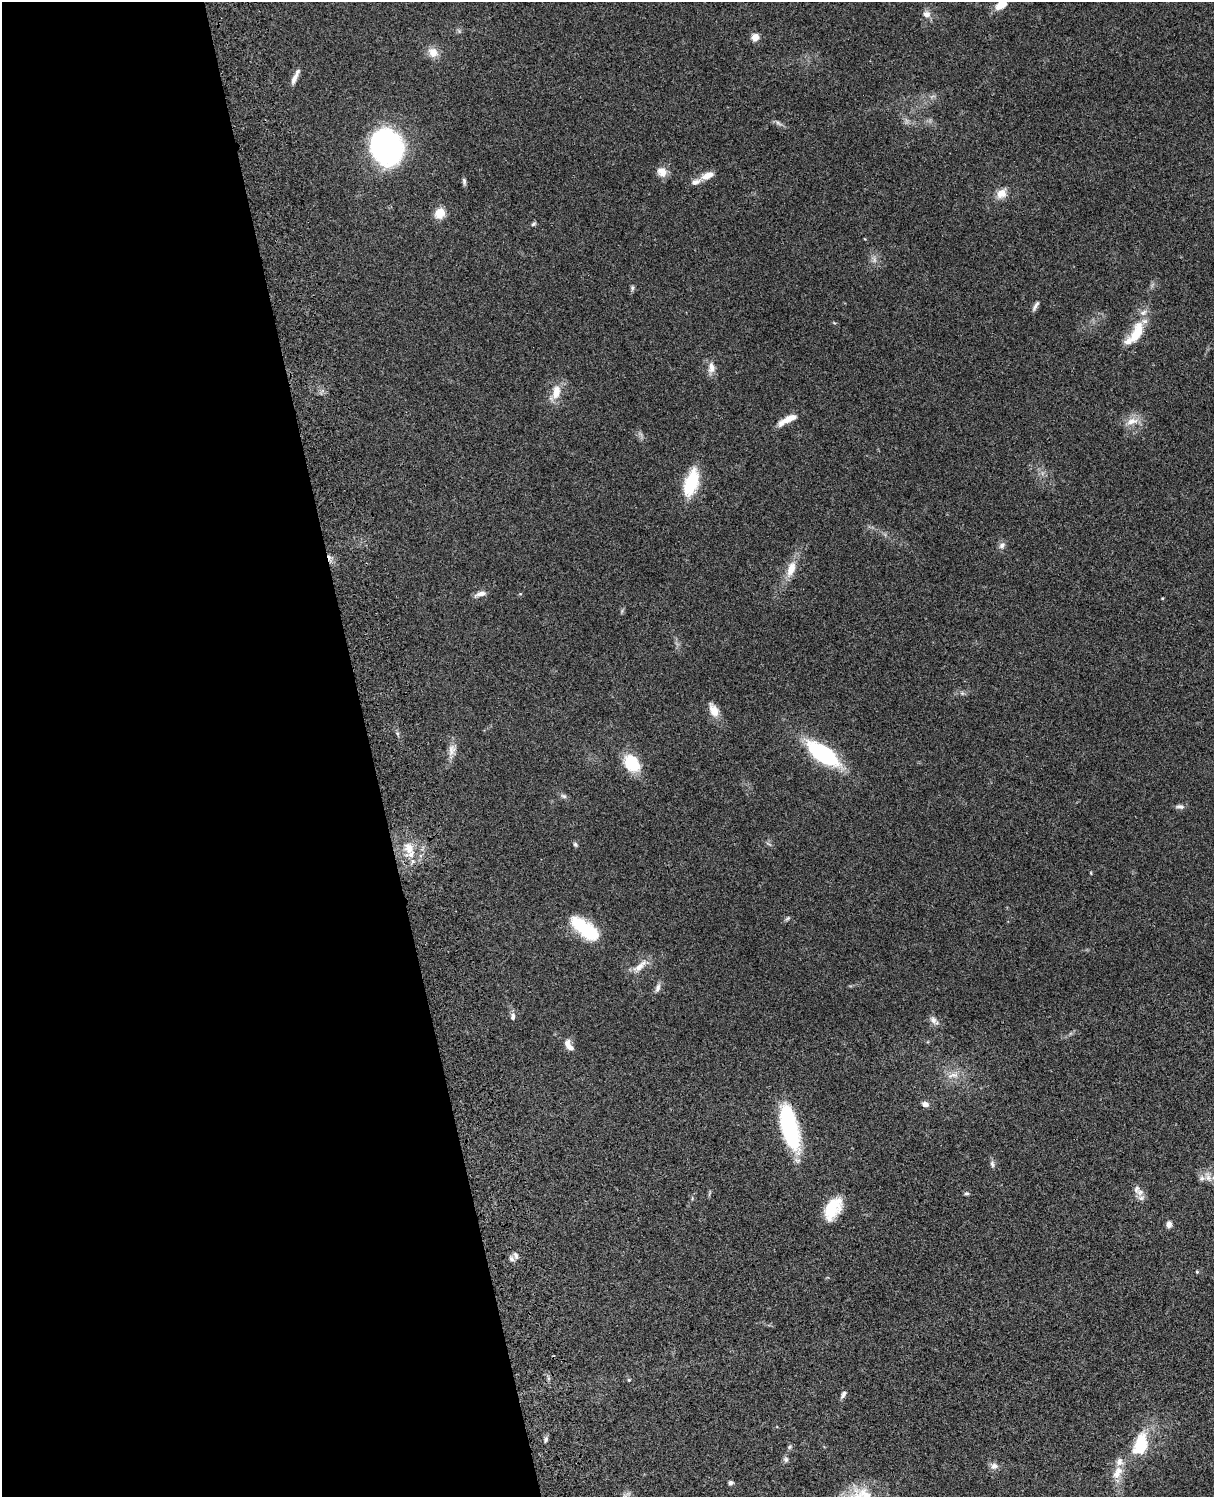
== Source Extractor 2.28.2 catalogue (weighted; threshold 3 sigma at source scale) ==
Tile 5 of 4 x 3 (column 1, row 2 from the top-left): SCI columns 122-1333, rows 1773-3267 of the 5088 x 4927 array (HDU 1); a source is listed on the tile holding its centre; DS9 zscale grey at full resolution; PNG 1216 x 1499 px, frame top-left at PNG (2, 2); no overlay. Shown black and unused: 30% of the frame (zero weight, under 3 of 4 exposures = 6% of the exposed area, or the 3 px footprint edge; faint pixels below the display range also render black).
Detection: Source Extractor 2.28.2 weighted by HDU 2 'WHT'; one run over the whole footprint, this tile lists its part. Background 0.0918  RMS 0.0062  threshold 0.0278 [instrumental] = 3 sigma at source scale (4.5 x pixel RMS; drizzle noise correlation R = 1.50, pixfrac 1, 0.05/0.05 arcsec/px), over >= 5 px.
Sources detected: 73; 1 too faint to see at this stretch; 1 cosmic-ray / hot-pixel residue — not listed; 8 inside a brighter listed object's ellipse — not listed separately; the other 63 listed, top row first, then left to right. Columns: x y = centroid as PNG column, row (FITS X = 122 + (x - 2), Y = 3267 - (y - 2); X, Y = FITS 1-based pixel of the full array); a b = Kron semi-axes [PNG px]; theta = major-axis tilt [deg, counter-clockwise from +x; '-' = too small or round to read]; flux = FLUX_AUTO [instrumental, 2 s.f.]
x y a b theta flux
1001 5 14 9 38 8.8
926 14 9 8 - 3.4
755 37 9 8 - 4
433 52 13 11 -44 6.3
294 78 19 6 66 3.8
778 123 10 4 -33 1.6
387 147 32 27 -66 130
662 172 13 11 -43 5.1
707 175 17 8 23 5.7
464 181 10 5 -81 1.4
1001 193 12 10 37 6.4
440 213 11 10 - 8.2
533 224 7 4 27 0.97
632 288 7 5 -72 1.1
1035 306 15 4 60 1.9
1137 333 34 15 67 17
711 367 16 9 -88 4.7
556 392 19 10 78 8.8
790 418 21 8 22 6.3
1132 421 17 9 15 6.2
691 483 31 14 73 26
1002 545 10 7 49 2.3
791 569 23 11 71 9.1
481 594 15 6 12 3
1162 598 5 3 - 0.47
962 693 5 5 - 1.1
714 710 18 10 -61 7.1
452 750 17 10 81 5
823 754 28 12 -35 75
632 763 21 16 -51 19
564 796 9 5 -26 1.6
1180 807 12 6 -4 2
575 845 6 5 - 0.95
409 848 16 12 -72 9.3
1091 873 5 3 - 0.51
788 918 8 4 32 1
585 928 34 13 -37 36
640 966 27 8 41 6.4
658 988 12 6 70 2.5
513 1016 11 6 79 2
933 1020 12 8 -56 3
569 1045 16 7 -57 4.5
953 1075 19 7 10 5.1
925 1104 7 5 -17 2.9
789 1128 48 16 -75 59
992 1164 10 5 -78 1.7
1208 1177 15 7 -69 3.8
1137 1189 13 9 84 3.4
967 1193 6 5 - 1
833 1209 27 15 59 19
1169 1224 8 6 89 2.7
516 1256 10 6 -68 1.9
1197 1272 4 3 - 0.75
629 1380 4 3 - 0.69
843 1395 10 5 62 2
546 1439 8 5 73 1.4
1141 1444 20 12 71 28
789 1447 6 5 - 1
786 1459 7 7 - 1.6
994 1466 9 8 - 3.1
1117 1472 21 11 61 8.6
730 1483 6 5 - 1.4
866 1496 21 14 -66 13
Isophote crosses this tile's border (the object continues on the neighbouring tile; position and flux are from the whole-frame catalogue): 2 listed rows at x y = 1001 5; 866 1496